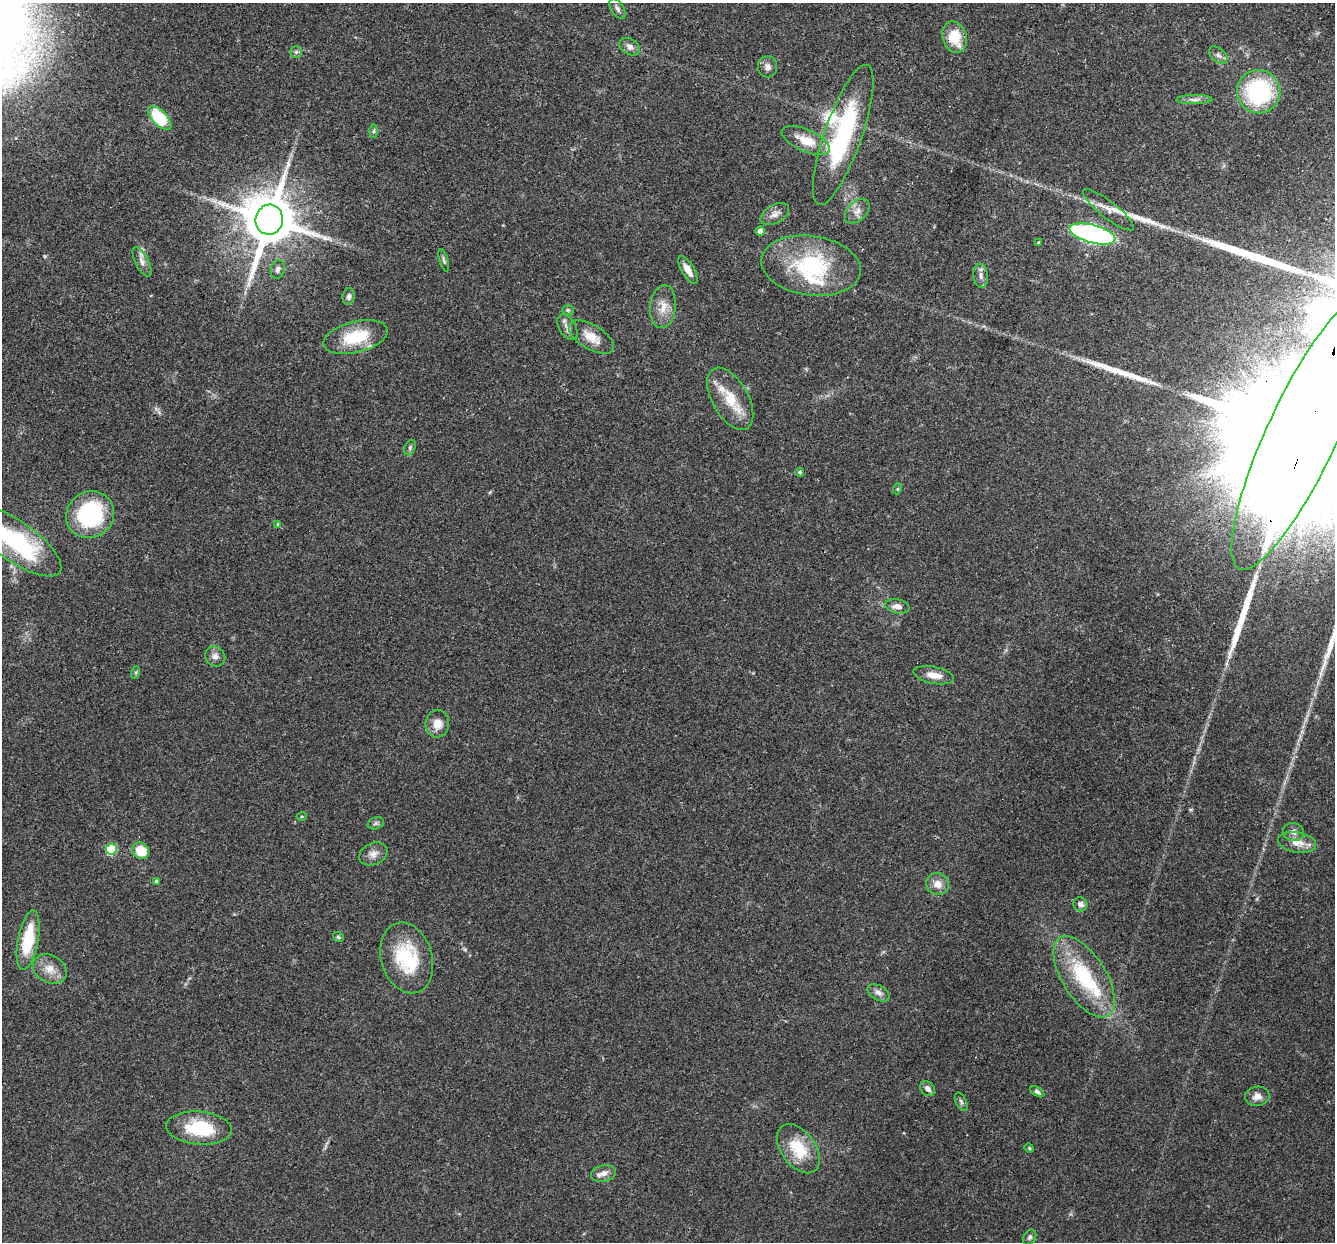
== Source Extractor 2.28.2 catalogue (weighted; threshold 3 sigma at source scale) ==
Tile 10 of 4 x 4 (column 2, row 3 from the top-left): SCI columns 1357-2689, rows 1430-2669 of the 5382 x 5466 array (HDU 1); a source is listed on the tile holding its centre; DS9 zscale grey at full resolution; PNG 1337 x 1244 px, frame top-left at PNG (2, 3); each listed source drawn as its Kron ellipse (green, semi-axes under 4 px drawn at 4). Shown black and unused: <1% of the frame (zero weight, under 2 of 3 exposures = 3% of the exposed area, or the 3 px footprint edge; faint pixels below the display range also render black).
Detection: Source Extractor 2.28.2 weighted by HDU 2 'WHT'; one run over the whole footprint, this tile lists its part. Background 0.0527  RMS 0.0068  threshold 0.0305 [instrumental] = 3 sigma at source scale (4.5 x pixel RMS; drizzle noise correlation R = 1.50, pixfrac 1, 0.05/0.05 arcsec/px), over >= 5 px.
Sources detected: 78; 4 long thin detections or spike segments (spike, bleed or trail) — neither listed nor drawn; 5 inside a brighter listed object's ellipse — not listed separately; the other 69 listed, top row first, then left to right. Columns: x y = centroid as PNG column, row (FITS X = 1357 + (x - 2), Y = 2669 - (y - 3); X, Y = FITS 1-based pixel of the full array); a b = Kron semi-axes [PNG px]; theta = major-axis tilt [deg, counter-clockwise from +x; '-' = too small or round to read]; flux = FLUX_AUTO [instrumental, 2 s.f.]
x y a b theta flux
618 9 11 6 -59 2.3
954 37 16 12 -74 19
630 47 11 7 -31 3.4
296 52 6 6 - 1.4
1218 55 11 6 -41 2.8
767 67 10 9 - 3.5
1259 92 22 21 - 68
1194 99 18 4 1 3.1
160 118 15 7 -46 41
374 131 6 4 89 1
843 135 74 18 71 81
806 140 26 11 -23 14
1108 210 31 8 -38 8.2
857 211 14 9 45 4.6
775 214 16 9 31 4.2
269 220 15 13 74 4100
760 231 4 4 - 2.6
1093 234 24 9 -15 180
1038 243 3 3 - 0.76
444 260 12 4 -74 1.4
142 262 16 6 -63 3.7
811 266 50 30 -8 63
278 269 9 7 73 2.3
688 270 16 6 -59 6.3
981 276 12 7 -84 3.1
349 296 8 6 83 2.1
663 307 21 13 84 8.9
568 310 6 5 - 1.1
567 327 14 8 -59 3.5
356 337 33 15 14 28
591 337 25 12 -31 10
730 399 34 18 -60 20
1303 433 150 35 65 120000
410 447 8 5 65 1.3
800 472 4 4 - 1.3
897 489 5 3 - 0.64
90 515 24 23 - 65
278 524 4 3 - 1.3
14 541 55 20 -35 77
897 606 12 7 -12 4.5
215 656 11 9 -41 3.6
136 672 6 4 71 1
934 675 21 8 -11 6.7
437 724 14 12 82 7.6
302 816 5 3 - 0.73
376 823 8 5 17 1.6
1293 832 11 9 -13 3.5
1297 842 19 10 -9 7.9
111 849 5 5 - 32
141 851 9 7 -45 15
373 854 15 11 24 4.8
156 881 4 3 - 1.1
937 884 11 10 - 6.1
1080 904 7 6 - 2.9
338 937 6 5 - 1
28 940 30 10 79 31
407 958 36 25 -73 39
50 969 18 13 -28 8.9
1084 977 46 22 -58 49
878 993 12 7 -30 3.4
928 1089 8 6 -48 3
1037 1092 8 4 -32 1.7
1257 1096 12 9 8 4.8
961 1102 10 5 -64 1.7
199 1128 33 16 -5 34
1029 1148 4 4 - 0.77
798 1149 28 17 -53 23
603 1173 13 8 12 4.2
1030 1237 8 6 57 1.6
Overlapping masked pixels (flux is a lower limit): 1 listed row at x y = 1303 433
Isophote crosses this tile's border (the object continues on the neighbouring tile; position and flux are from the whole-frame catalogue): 2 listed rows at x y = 1303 433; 14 541